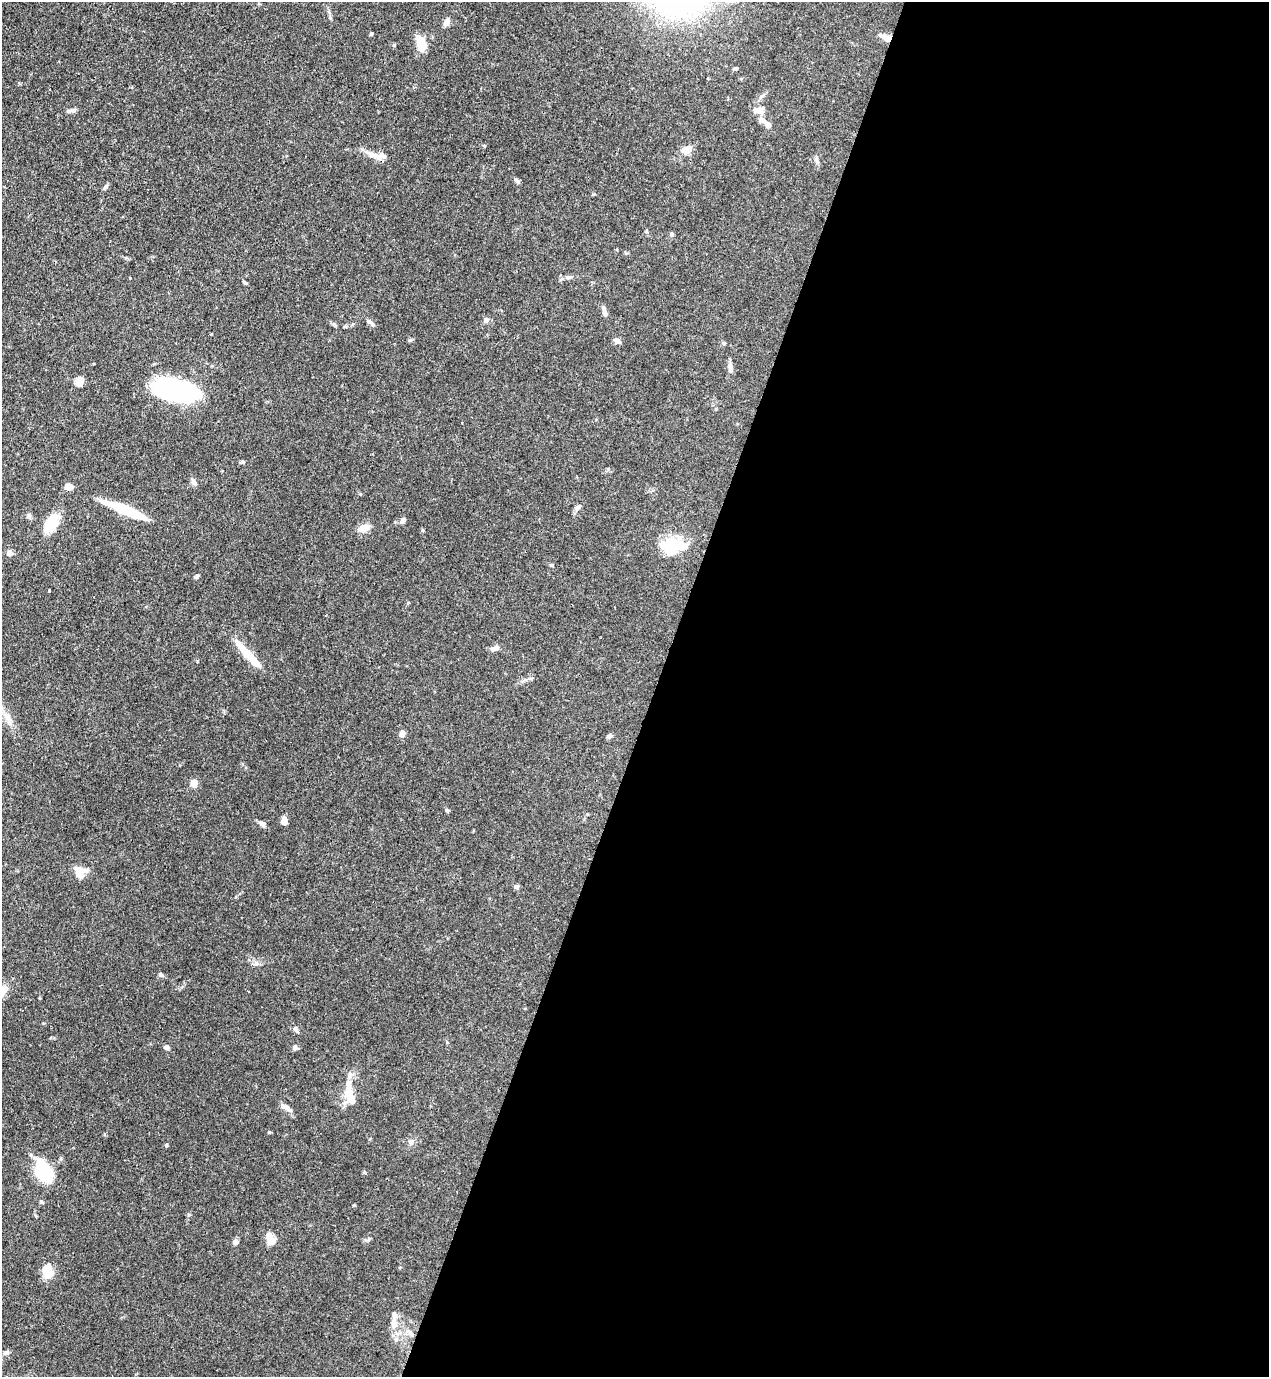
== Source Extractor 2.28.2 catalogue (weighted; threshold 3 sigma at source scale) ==
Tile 12 of 4 x 4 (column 4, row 3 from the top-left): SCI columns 4027-5293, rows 1420-2794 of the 5646 x 5587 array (HDU 1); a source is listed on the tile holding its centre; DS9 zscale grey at full resolution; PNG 1271 x 1379 px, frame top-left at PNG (2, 2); no overlay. Shown black and unused: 48% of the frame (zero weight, under 3 of 4 exposures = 7% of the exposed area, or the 3 px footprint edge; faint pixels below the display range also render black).
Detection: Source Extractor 2.28.2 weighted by HDU 2 'WHT'; one run over the whole footprint, this tile lists its part. Background 0.0767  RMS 0.0036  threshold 0.0162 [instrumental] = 3 sigma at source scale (4.5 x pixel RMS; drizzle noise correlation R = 1.50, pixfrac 1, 0.05/0.05 arcsec/px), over >= 5 px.
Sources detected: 79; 3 inside a brighter object's white glare — not listed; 5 inside a brighter listed object's ellipse — not listed separately; the other 71 listed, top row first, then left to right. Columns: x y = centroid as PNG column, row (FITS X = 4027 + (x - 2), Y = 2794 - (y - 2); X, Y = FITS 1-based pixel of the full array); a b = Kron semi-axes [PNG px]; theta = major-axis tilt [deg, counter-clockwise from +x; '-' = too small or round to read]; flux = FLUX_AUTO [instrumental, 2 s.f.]
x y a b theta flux
330 18 6 5 - 0.57
447 21 10 6 62 2
371 34 4 4 - 0.46
886 37 16 6 -21 2.5
421 44 15 8 -83 8.2
735 68 7 3 17 0.51
759 110 14 8 7 2.6
73 111 10 6 14 1.1
763 120 15 7 -38 2.3
484 146 4 4 - 0.34
687 150 7 6 - 5.1
373 155 25 7 -27 3.2
817 159 9 4 -82 0.8
517 180 11 3 -40 0.67
105 187 8 5 57 0.88
646 231 4 4 - 0.36
671 234 6 5 - 0.65
568 277 10 5 0 1.1
244 282 6 4 -28 0.51
605 313 11 6 -82 1.4
486 320 6 5 - 1.6
371 322 14 4 -41 1.1
617 341 9 6 -33 1.2
730 366 9 8 - 1.6
80 381 10 8 68 2.8
180 394 40 18 -18 54
462 423 2 2 - 0.25
242 462 5 5 - 0.54
194 482 11 5 -58 1.1
69 487 8 6 -5 3
577 508 9 6 56 1.2
126 510 44 7 -22 19
29 516 7 6 - 0.86
403 520 7 5 50 1.4
51 524 22 12 62 8.4
364 528 14 8 17 3.4
673 546 29 15 3 14
10 553 5 5 - 2
551 565 5 5 - 0.4
197 576 6 4 74 0.62
49 590 3 2 - 0.58
496 648 10 6 31 1.8
249 656 44 7 -48 8.8
8 718 23 8 -64 3.9
402 734 7 6 - 1.9
609 736 7 5 31 0.9
194 783 5 4 - 7.7
447 810 5 5 - 0.63
284 821 8 6 -78 2.3
262 824 8 6 -27 1.4
80 873 12 11 - 5.8
517 887 6 6 - 0.9
256 964 7 4 18 0.77
161 975 7 5 -31 0.81
2 991 18 9 67 3.4
295 1029 8 6 -62 0.97
167 1047 6 5 - 1.1
295 1047 8 5 -80 0.76
348 1092 30 13 90 6.7
286 1107 12 6 -26 2.3
269 1132 5 4 - 0.35
411 1142 9 7 54 1.3
166 1145 5 4 - 0.39
43 1171 18 11 -64 32
41 1202 6 5 - 0.56
272 1241 12 9 68 2.4
235 1242 4 4 - 2.9
48 1274 8 7 - 8.5
394 1323 18 8 86 3.2
410 1332 7 6 - 1
6 1352 7 5 24 1
Overlapping masked pixels (flux is a lower limit): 1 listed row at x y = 886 37
Isophote crosses this tile's border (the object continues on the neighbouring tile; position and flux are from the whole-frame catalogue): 1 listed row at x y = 2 991
Unlisted compact peaks at least as high as the median listed source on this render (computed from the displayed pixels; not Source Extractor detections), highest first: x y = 410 340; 197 661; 189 1215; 364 1172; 394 45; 422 530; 354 1205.